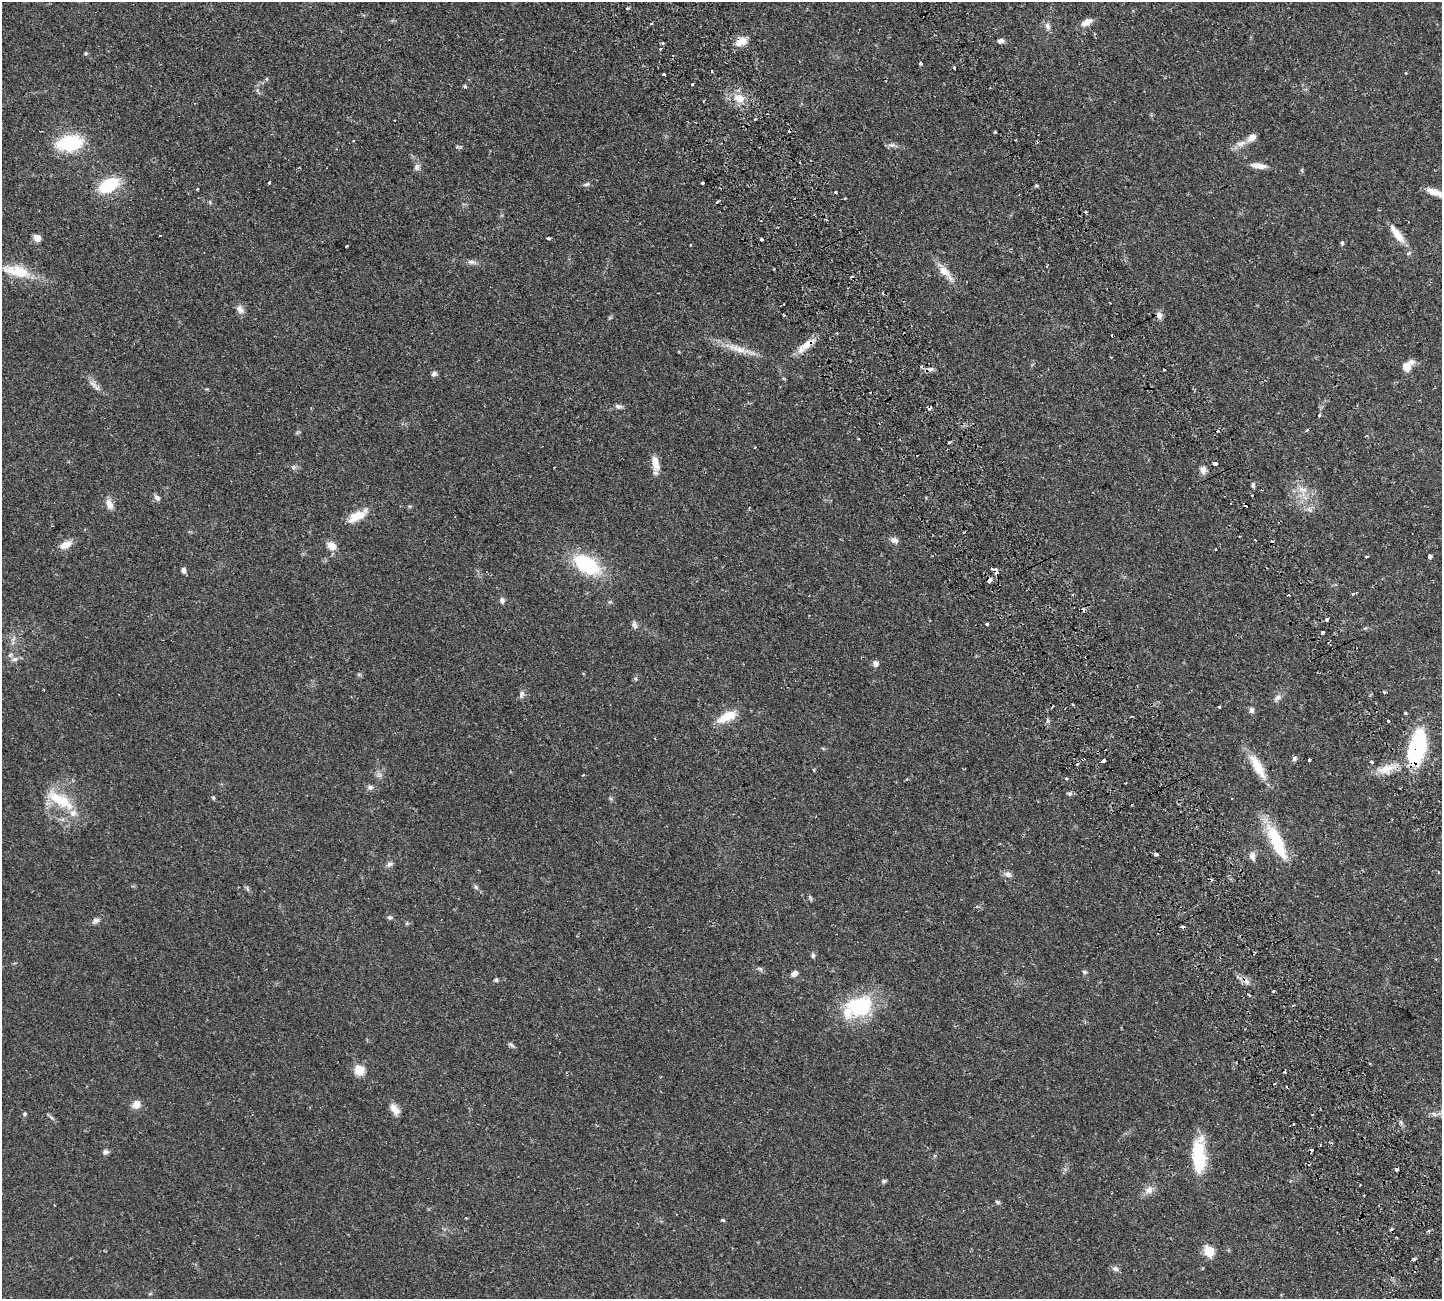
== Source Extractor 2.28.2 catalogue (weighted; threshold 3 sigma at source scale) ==
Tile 6 of 4 x 4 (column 2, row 2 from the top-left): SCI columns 1670-3109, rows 2935-4231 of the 6326 x 6317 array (HDU 1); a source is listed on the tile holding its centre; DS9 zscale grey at full resolution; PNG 1444 x 1301 px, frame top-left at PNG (2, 2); no overlay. Shown black and unused: <1% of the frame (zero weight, under 2 of 3 exposures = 12% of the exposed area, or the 3 px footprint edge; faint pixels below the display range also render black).
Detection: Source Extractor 2.28.2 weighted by HDU 2 'WHT'; one run over the whole footprint, this tile lists its part. Background 0.0542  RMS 0.0052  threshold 0.0233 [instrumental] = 3 sigma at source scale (4.5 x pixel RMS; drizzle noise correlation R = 1.50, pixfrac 1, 0.05/0.05 arcsec/px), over >= 5 px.
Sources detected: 189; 2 inside a brighter object's white glare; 26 cosmic-ray / hot-pixel residue — not listed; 4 inside a brighter listed object's ellipse — not listed separately; the other 157 listed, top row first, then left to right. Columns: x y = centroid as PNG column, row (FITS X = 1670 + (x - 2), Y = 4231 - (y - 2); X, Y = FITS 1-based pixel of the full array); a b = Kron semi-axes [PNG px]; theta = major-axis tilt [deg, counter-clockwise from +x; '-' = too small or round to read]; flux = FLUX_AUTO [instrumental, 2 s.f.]
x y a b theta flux
628 8 3 3 - 1.9
1087 22 15 8 29 3.8
651 23 4 2 - 0.52
1048 26 10 7 -70 2
741 41 16 9 25 5.6
1000 41 8 6 14 1.6
660 49 4 3 - 0.49
86 53 5 4 - 0.6
921 63 3 3 - 1.2
1406 73 3 2 - 0.39
664 74 3 3 - 1.6
267 79 5 3 - 0.49
692 84 3 3 - 2
465 86 3 3 - 1.9
739 98 15 11 -23 6.8
394 120 3 2 - 0.86
995 132 3 3 - 0.65
353 141 3 3 - 1.1
69 143 20 12 7 39
1241 144 15 7 18 3.5
892 145 10 6 7 1.6
458 147 11 3 -5 0.76
1258 166 19 6 -8 4.1
417 167 9 7 79 1.7
269 182 3 3 - 13
702 183 3 3 - 4
586 184 9 5 13 1.1
108 185 18 11 30 26
1036 186 4 3 - 1.2
197 189 3 2 - 0.98
1433 192 29 7 -18 6.3
845 198 3 2 - 0.45
210 202 6 4 -72 0.57
717 202 3 3 - 0.58
826 220 4 2 - 0.47
1397 234 26 8 -53 7.4
160 236 3 2 - 1.1
37 238 7 6 - 3.9
548 238 3 3 - 1.4
761 239 3 3 - 2.2
1342 243 5 4 - 0.69
690 245 2 2 - 0.55
347 246 3 2 - 0.63
472 262 12 6 -9 1.8
1047 266 3 2 - 0.57
774 269 3 2 - 0.59
17 271 38 14 -14 16
945 272 31 9 -50 6.7
240 309 12 9 -60 2.6
1159 315 9 8 - 2.4
837 333 3 3 - 0.42
805 346 23 8 38 7.2
739 349 40 8 -18 8.6
1407 366 13 8 48 6.4
929 369 12 5 10 1.9
1164 369 3 2 - 0.56
434 374 7 5 52 1.4
93 384 13 8 -45 2.8
870 392 2 2 - 0.37
618 406 9 6 -10 1.5
1319 415 5 3 - 0.86
949 442 3 3 - 1.6
755 447 3 2 - 0.33
656 463 20 8 -79 5.4
1215 464 4 3 - 3
294 467 6 5 - 0.96
1203 470 10 7 -46 2.4
1253 485 7 4 90 0.89
1302 490 14 8 -20 4.5
157 498 9 6 -49 1.6
109 504 14 8 -64 3.5
410 506 6 4 17 0.59
1309 510 9 6 -35 1.7
357 516 27 11 30 7.7
894 540 10 7 -22 2.1
66 545 18 9 24 4.3
331 546 13 10 -36 3.9
1216 549 3 3 - 0.97
1430 556 4 3 - 7.4
1366 557 3 2 - 0.82
587 565 34 18 -32 31
183 570 6 5 - 1.7
996 571 6 4 -51 6.4
990 580 5 4 - 3.1
502 600 8 7 - 1.6
1327 619 4 3 - 1.6
987 624 3 3 - 1.1
634 625 12 5 -72 1.5
1322 633 3 3 - 2
15 659 11 6 10 1.9
875 664 6 5 - 2.8
359 674 7 4 0 0.69
1384 692 3 3 - 1.2
521 694 11 6 68 1.7
1277 698 11 7 37 2
1073 704 3 3 - 0.91
1219 706 3 3 - 0.81
1251 710 7 6 - 1.5
1405 713 4 3 - 0.63
727 717 25 11 25 9.7
1388 721 3 3 - 0.52
1418 746 34 20 80 42
1294 759 7 6 - 1.1
1309 760 4 3 - 1.5
1103 761 4 3 - 3.6
1371 762 3 3 - 1.8
1257 766 34 11 -60 11
1386 769 23 11 23 7.6
379 775 9 7 -45 1.7
1066 779 3 3 - 2
370 787 9 6 -26 1.5
1070 793 7 6 - 1
213 798 5 4 - 0.63
60 800 44 15 -31 18
1277 842 42 12 -65 24
1156 854 4 3 - 2.1
1252 856 12 7 -76 2.4
390 864 9 7 22 1.5
1439 872 4 3 - 0.58
1008 874 11 8 -29 2.1
475 887 8 5 -42 1.1
247 889 7 4 -71 0.82
811 898 8 4 -80 0.72
389 917 6 6 - 0.97
95 921 11 7 25 1.8
813 956 6 6 - 1.1
760 969 8 4 -37 0.92
1084 972 6 5 - 0.85
794 973 8 6 40 2
496 980 6 4 -69 0.72
1246 981 12 7 -41 2.8
1274 991 3 3 - 0.61
1249 995 3 2 - 1.6
860 1006 38 28 13 30
511 1045 11 4 -39 1.1
1370 1064 4 3 - 0.43
359 1070 6 5 - 28
1275 1084 3 2 - 0.72
136 1104 9 8 - 4.3
395 1109 15 9 -54 3.6
24 1114 5 5 - 0.67
1434 1114 7 4 -45 1.1
51 1117 8 4 -38 0.95
1294 1124 3 2 - 1.1
106 1152 7 6 - 1.4
1199 1157 37 13 -89 26
1396 1170 3 3 - 2.3
884 1181 6 5 - 0.8
1149 1190 12 10 41 3.4
998 1202 7 5 -17 0.82
54 1205 2 2 - 0.41
466 1218 3 3 - 0.35
722 1220 5 4 - 0.58
1429 1231 3 3 - 1.5
1209 1251 6 5 - 32
1414 1259 4 3 - 2.3
1116 1269 8 7 - 1.6
Overlapping masked pixels (flux is a lower limit): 7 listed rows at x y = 741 41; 805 346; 929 369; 996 571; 990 580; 1418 746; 1246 981
Isophote crosses this tile's border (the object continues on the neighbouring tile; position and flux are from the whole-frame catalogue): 1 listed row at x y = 1433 192